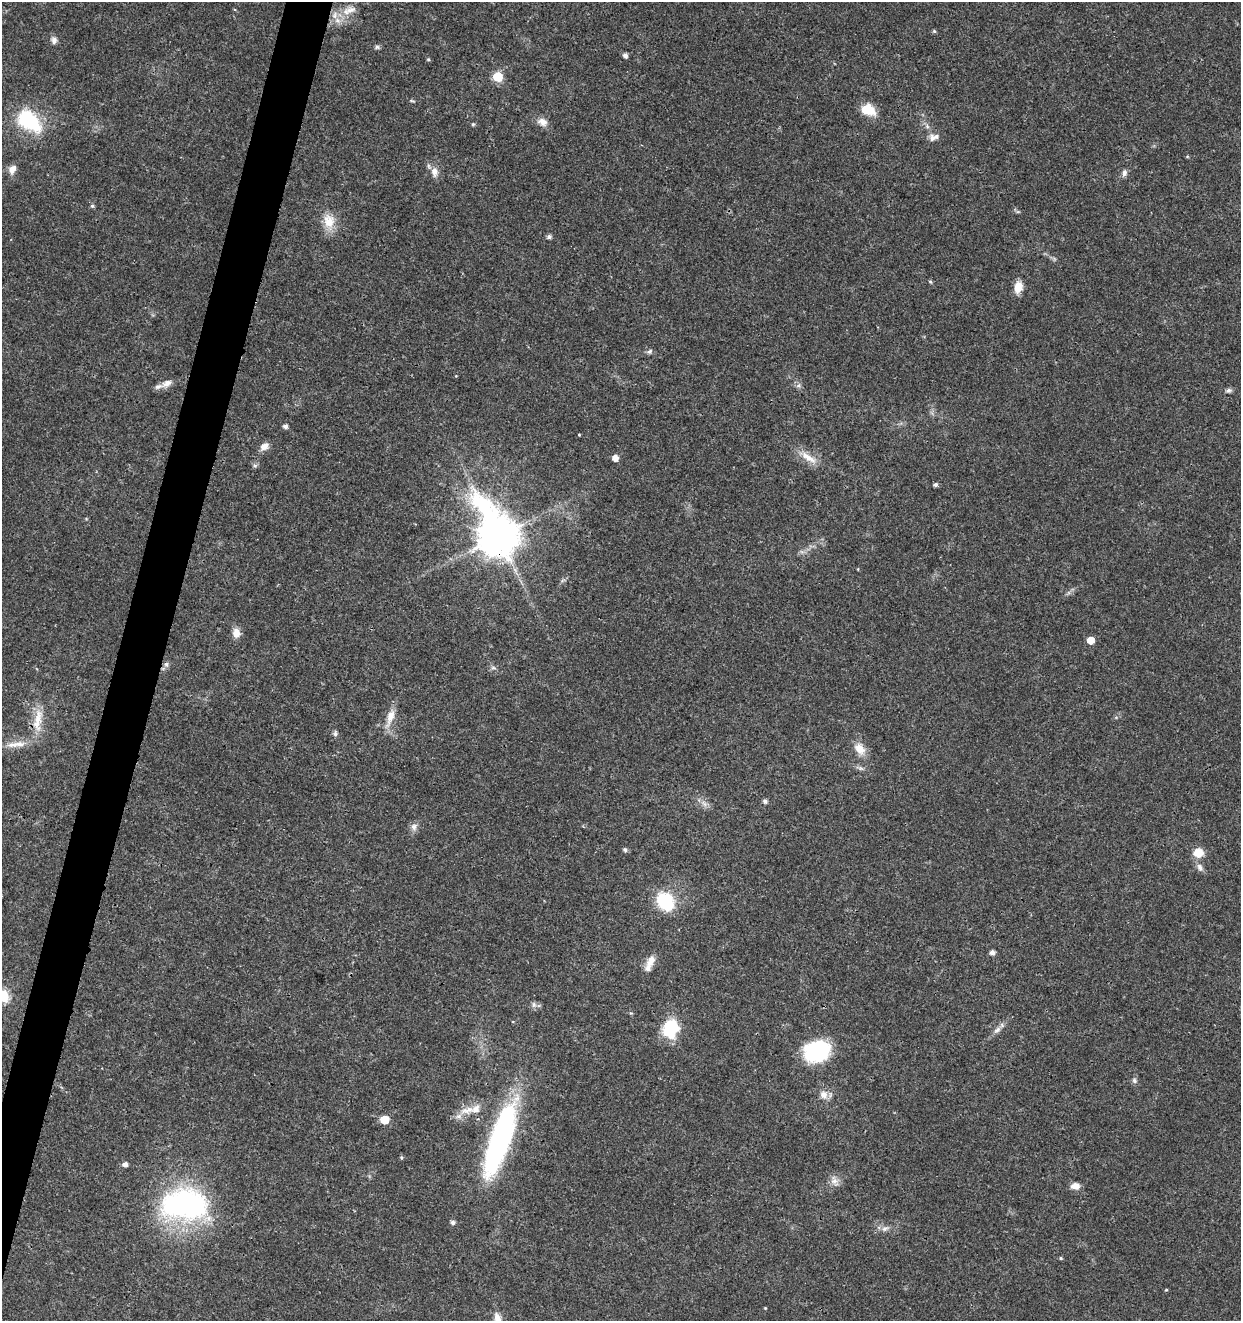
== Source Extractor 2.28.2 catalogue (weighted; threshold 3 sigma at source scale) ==
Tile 7 of 4 x 4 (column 3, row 2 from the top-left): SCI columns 2762-4000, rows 2646-3964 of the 5461 x 5295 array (HDU 1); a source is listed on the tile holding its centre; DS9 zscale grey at full resolution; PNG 1243 x 1323 px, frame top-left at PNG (2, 2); no overlay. Shown black and unused: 3% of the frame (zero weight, under 3 of 4 exposures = <1% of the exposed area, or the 3 px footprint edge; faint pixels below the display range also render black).
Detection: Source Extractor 2.28.2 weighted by HDU 2 'WHT'; one run over the whole footprint, this tile lists its part. Background 0.0179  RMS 0.0021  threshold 0.00941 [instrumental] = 3 sigma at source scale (4.5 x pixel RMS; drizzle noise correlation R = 1.50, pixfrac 1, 0.0396/0.0396 arcsec/px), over >= 5 px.
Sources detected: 79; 5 inside a brighter listed object's ellipse — not listed separately; the other 74 listed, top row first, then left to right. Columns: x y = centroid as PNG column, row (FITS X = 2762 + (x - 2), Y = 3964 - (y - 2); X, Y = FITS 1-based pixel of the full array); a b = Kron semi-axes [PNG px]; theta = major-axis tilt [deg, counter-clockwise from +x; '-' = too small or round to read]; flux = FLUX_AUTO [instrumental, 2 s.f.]
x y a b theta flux
350 10 16 10 3 2.2
335 15 12 8 72 1.9
934 31 5 4 - 0.32
54 40 10 8 -82 0.89
377 47 8 5 0 0.46
625 55 5 4 - 0.81
428 59 5 4 - 0.24
498 77 6 5 - 11
412 101 8 3 -13 0.28
868 110 15 11 -23 4.6
29 121 32 19 -42 14
542 122 14 10 -25 1.6
473 124 5 4 - 0.32
932 138 12 9 -66 1.2
1187 157 5 3 - 0.19
12 169 11 8 64 1.5
434 172 14 9 -83 1.7
1124 173 10 6 81 0.76
92 206 5 5 - 0.36
329 221 22 15 -79 3.8
549 237 5 5 - 0.64
930 282 5 4 - 0.28
1018 287 14 9 79 2.3
649 351 8 6 27 0.55
167 383 16 8 28 1.4
798 385 7 4 45 0.47
1229 390 9 5 13 0.59
285 426 5 4 - 0.79
579 435 3 3 - 0.18
264 446 11 8 32 1.4
615 458 5 5 - 1.7
808 458 28 9 -35 2.9
255 465 7 4 1 0.39
935 485 5 4 - 0.56
498 536 17 11 -65 740
236 633 11 9 -83 1.8
1090 640 5 5 - 3.5
166 664 7 6 - 0.65
493 668 8 4 -8 0.44
390 717 28 9 71 2.8
38 720 37 12 82 4.8
335 734 7 6 - 0.51
18 744 25 8 5 2.7
860 749 17 12 -58 2.6
765 801 5 5 - 0.72
704 804 10 6 -40 1
414 827 10 8 85 1
625 850 5 5 - 0.51
1198 853 12 10 2 2.8
1200 867 11 7 -60 1
665 902 15 12 -54 14
992 952 5 5 - 1
651 960 17 9 65 2
3 996 6 6 - 23
534 1005 8 7 - 0.66
631 1013 5 4 - 0.24
671 1028 18 14 70 11
997 1030 12 7 41 1.1
817 1051 26 20 16 18
1134 1080 8 6 -75 0.54
824 1095 12 10 -64 1.6
467 1110 25 10 15 3
385 1120 6 5 - 6.3
500 1140 78 19 71 51
401 1158 6 4 -70 0.28
125 1164 5 5 - 1.1
834 1181 11 8 10 1.3
1075 1186 10 7 4 1.6
184 1204 53 35 1 46
453 1222 6 5 - 0.53
885 1228 10 7 27 0.9
1061 1258 5 4 - 0.27
1166 1290 5 3 - 0.2
765 1308 3 3 - 0.18
Overlapping masked pixels (flux is a lower limit): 1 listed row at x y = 498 536
Isophote crosses this tile's border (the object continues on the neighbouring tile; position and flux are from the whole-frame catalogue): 1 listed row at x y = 3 996